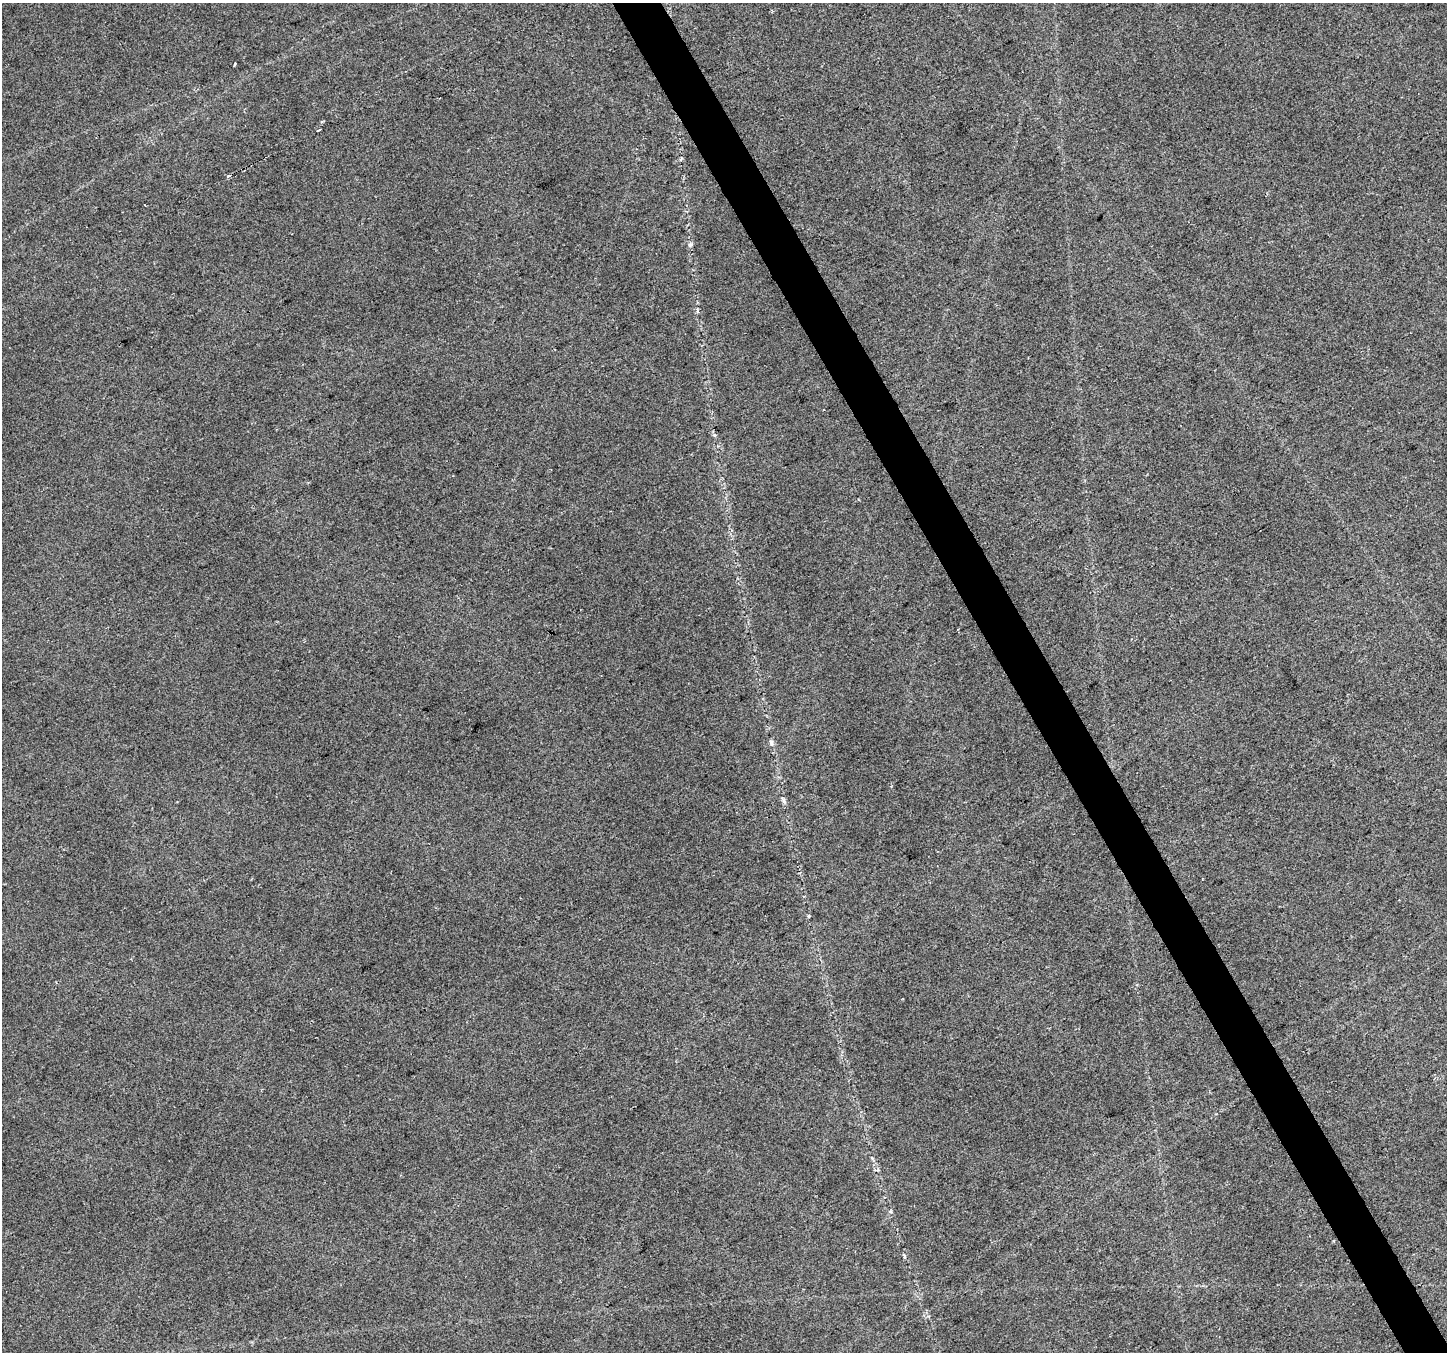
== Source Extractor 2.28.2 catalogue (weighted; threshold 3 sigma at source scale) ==
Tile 6 of 4 x 4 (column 2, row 2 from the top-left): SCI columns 1448-2892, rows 2865-4214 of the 5783 x 5668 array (HDU 1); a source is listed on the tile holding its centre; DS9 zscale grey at full resolution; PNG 1449 x 1354 px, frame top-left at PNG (2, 3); no overlay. Shown black and unused: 3% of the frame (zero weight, under 2 of 3 exposures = <1% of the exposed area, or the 3 px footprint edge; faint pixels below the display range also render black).
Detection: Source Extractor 2.28.2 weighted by HDU 2 'WHT'; one run over the whole footprint, this tile lists its part. Background 0.0539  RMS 0.0093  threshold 0.0421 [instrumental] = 3 sigma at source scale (4.5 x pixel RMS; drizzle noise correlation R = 1.50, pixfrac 1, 0.0396/0.0396 arcsec/px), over >= 5 px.
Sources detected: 10; all 10 listed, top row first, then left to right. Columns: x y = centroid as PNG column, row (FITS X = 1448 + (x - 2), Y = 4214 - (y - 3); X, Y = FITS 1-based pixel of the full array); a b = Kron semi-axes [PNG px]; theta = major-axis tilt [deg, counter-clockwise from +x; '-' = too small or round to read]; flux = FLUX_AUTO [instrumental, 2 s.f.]
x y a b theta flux
234 64 3 3 - 3.7
318 130 3 2 - 2.3
229 176 4 3 - 12
690 245 6 6 - 2
823 410 2 2 - 0.92
714 435 5 4 - 1.5
771 742 8 5 -75 2.3
784 801 7 4 -70 2.1
809 916 5 3 - 0.93
904 1256 6 3 -72 1.1
Unlisted compact peaks at least as high as the median listed source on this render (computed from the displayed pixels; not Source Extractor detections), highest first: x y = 872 1158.